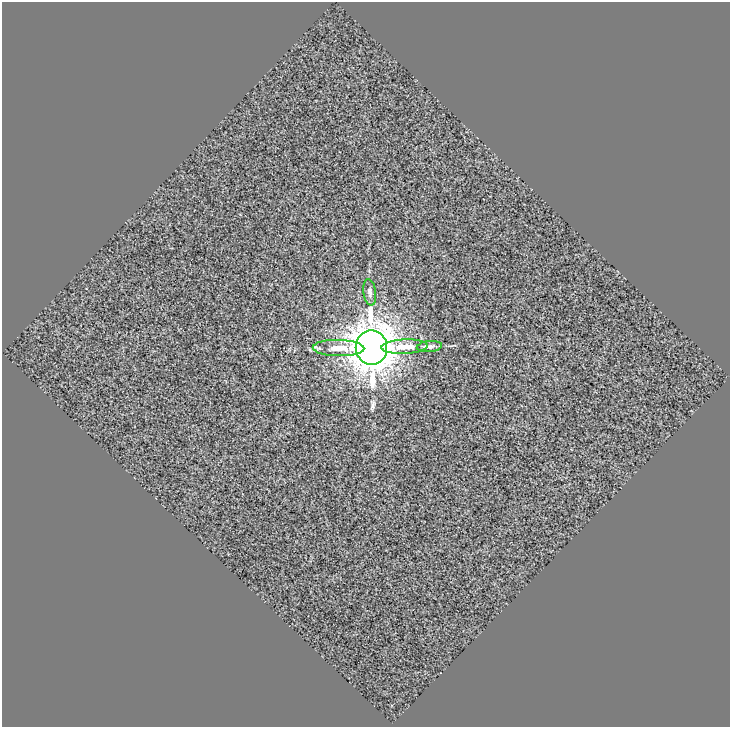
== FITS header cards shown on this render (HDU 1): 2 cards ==
NAXIS1  =                  728
NAXIS2  =                  725

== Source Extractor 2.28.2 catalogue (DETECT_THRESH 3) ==
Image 728 x 725 px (HDU 1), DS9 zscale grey, 1 PNG px = 1 image px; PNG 732 x 729 px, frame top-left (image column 1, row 725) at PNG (2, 2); each listed source drawn as its Kron ellipse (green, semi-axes under 4 px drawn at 4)
Background 1.03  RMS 15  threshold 46.3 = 3 sigma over >= 5 px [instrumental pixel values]
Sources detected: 5; all 5 listed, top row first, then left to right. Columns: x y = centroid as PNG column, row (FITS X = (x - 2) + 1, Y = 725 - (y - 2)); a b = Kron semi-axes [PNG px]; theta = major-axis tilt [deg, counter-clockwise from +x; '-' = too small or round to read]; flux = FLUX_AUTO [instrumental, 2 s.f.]
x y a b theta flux
370 292 13 6 -82 4.2e+03
371 347 17 15 -90 3.4e+06
405 347 23 7 3 1.6e+04
429 347 13 5 5 3.4e+03
338 348 26 8 -1 1.7e+04